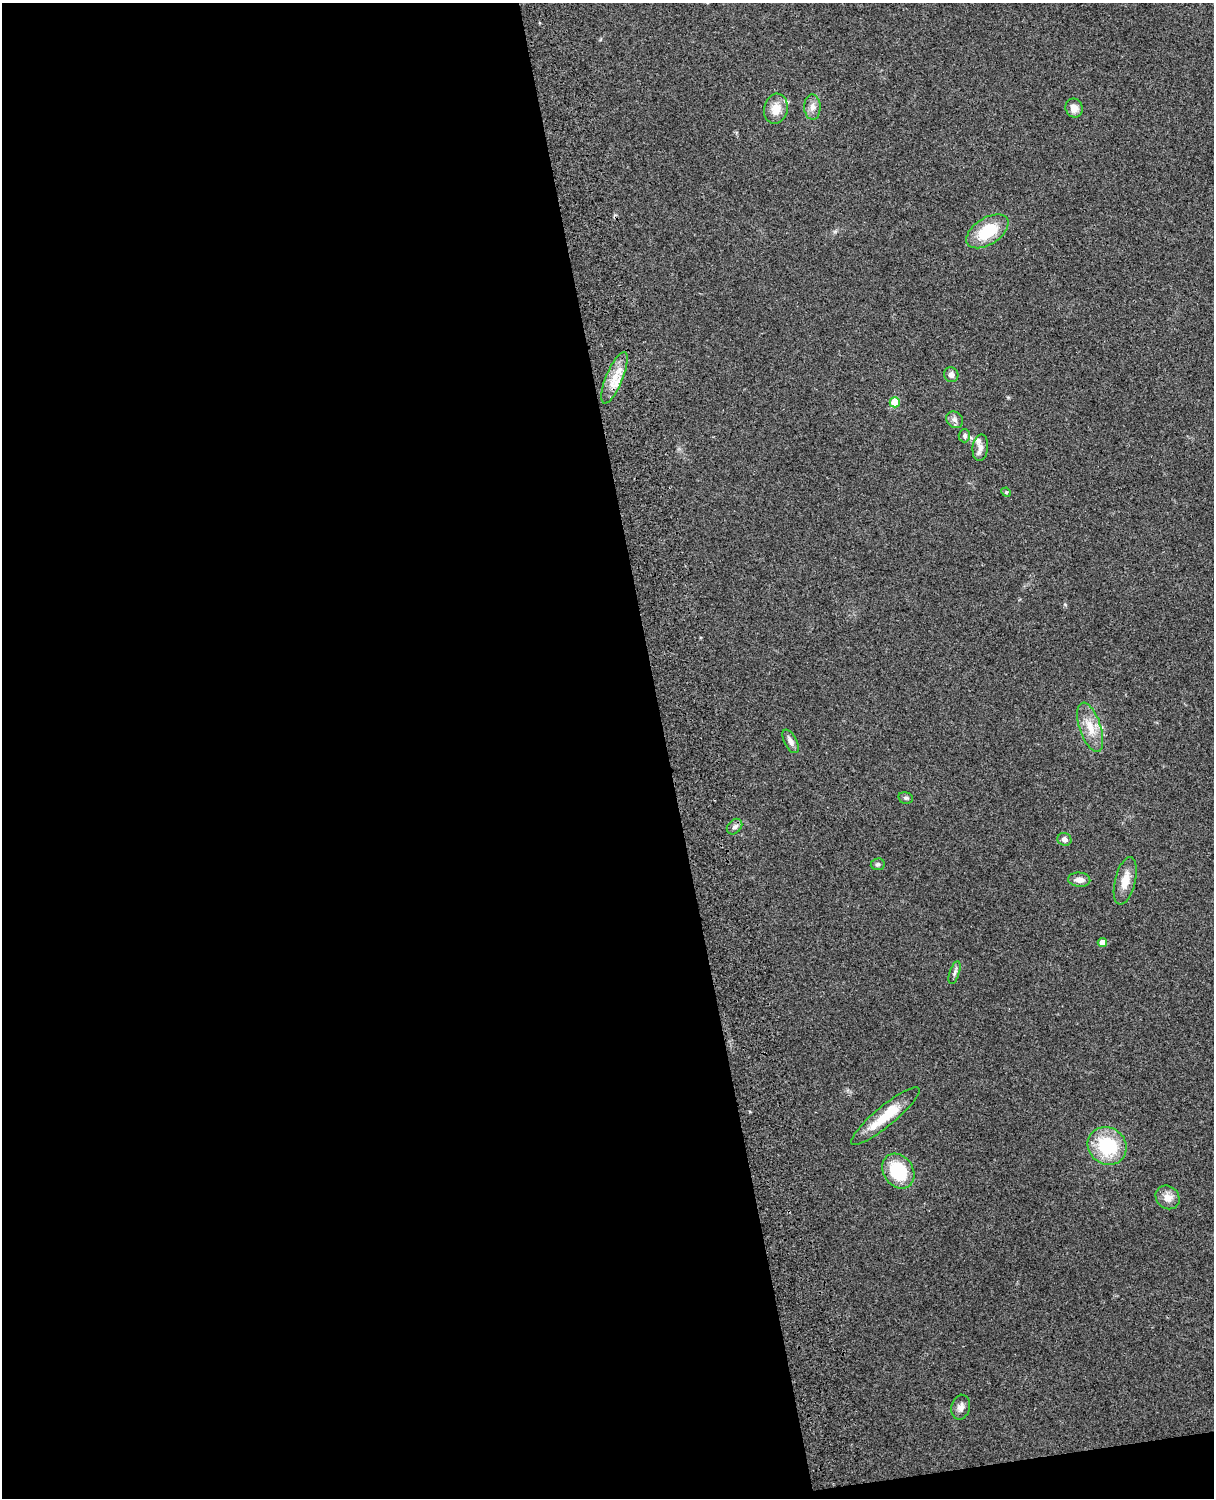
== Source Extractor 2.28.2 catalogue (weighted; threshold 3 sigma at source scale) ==
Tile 9 of 4 x 3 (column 1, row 3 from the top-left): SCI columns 119-1330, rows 164-1659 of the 5088 x 4927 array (HDU 1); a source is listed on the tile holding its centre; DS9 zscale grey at full resolution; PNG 1216 x 1500 px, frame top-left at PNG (2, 3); each listed source drawn as its Kron ellipse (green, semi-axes under 4 px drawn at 4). Shown black and unused: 56% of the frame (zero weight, under 3 of 4 exposures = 6% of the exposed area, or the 3 px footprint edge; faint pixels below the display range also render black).
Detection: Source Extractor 2.28.2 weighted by HDU 2 'WHT'; one run over the whole footprint, this tile lists its part. Background 0.221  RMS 0.0083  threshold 0.0372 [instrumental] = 3 sigma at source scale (4.5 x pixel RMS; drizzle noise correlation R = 1.50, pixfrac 1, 0.05/0.05 arcsec/px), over >= 5 px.
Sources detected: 28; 2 inside a brighter listed object's ellipse — not listed separately; the other 26 listed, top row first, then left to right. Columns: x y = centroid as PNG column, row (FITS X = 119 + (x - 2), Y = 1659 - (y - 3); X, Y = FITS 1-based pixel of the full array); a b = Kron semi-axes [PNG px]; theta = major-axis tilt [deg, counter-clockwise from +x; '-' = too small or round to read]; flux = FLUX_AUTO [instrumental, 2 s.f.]
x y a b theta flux
812 107 12 8 -89 5.2
1074 108 9 8 - 6.4
776 109 15 11 77 11
987 231 23 13 33 31
951 375 7 7 - 3.6
614 378 27 8 68 14
895 402 5 5 - 18
955 420 9 7 -43 3.2
964 436 6 6 - 2.6
980 448 13 7 82 5
1006 492 5 4 - 0.9
1090 727 26 10 -72 14
791 741 13 6 -62 4
906 798 7 5 -14 1.7
735 827 9 6 45 2.8
1064 839 7 6 - 3.3
878 864 7 6 - 1.9
1079 880 11 7 -4 5.6
1125 881 24 10 76 12
1102 943 4 4 - 6.3
955 973 12 5 72 2.4
885 1116 43 10 40 26
1107 1146 20 18 -34 51
898 1171 18 14 -56 39
1168 1197 13 11 -43 7.2
961 1407 13 9 77 4.7